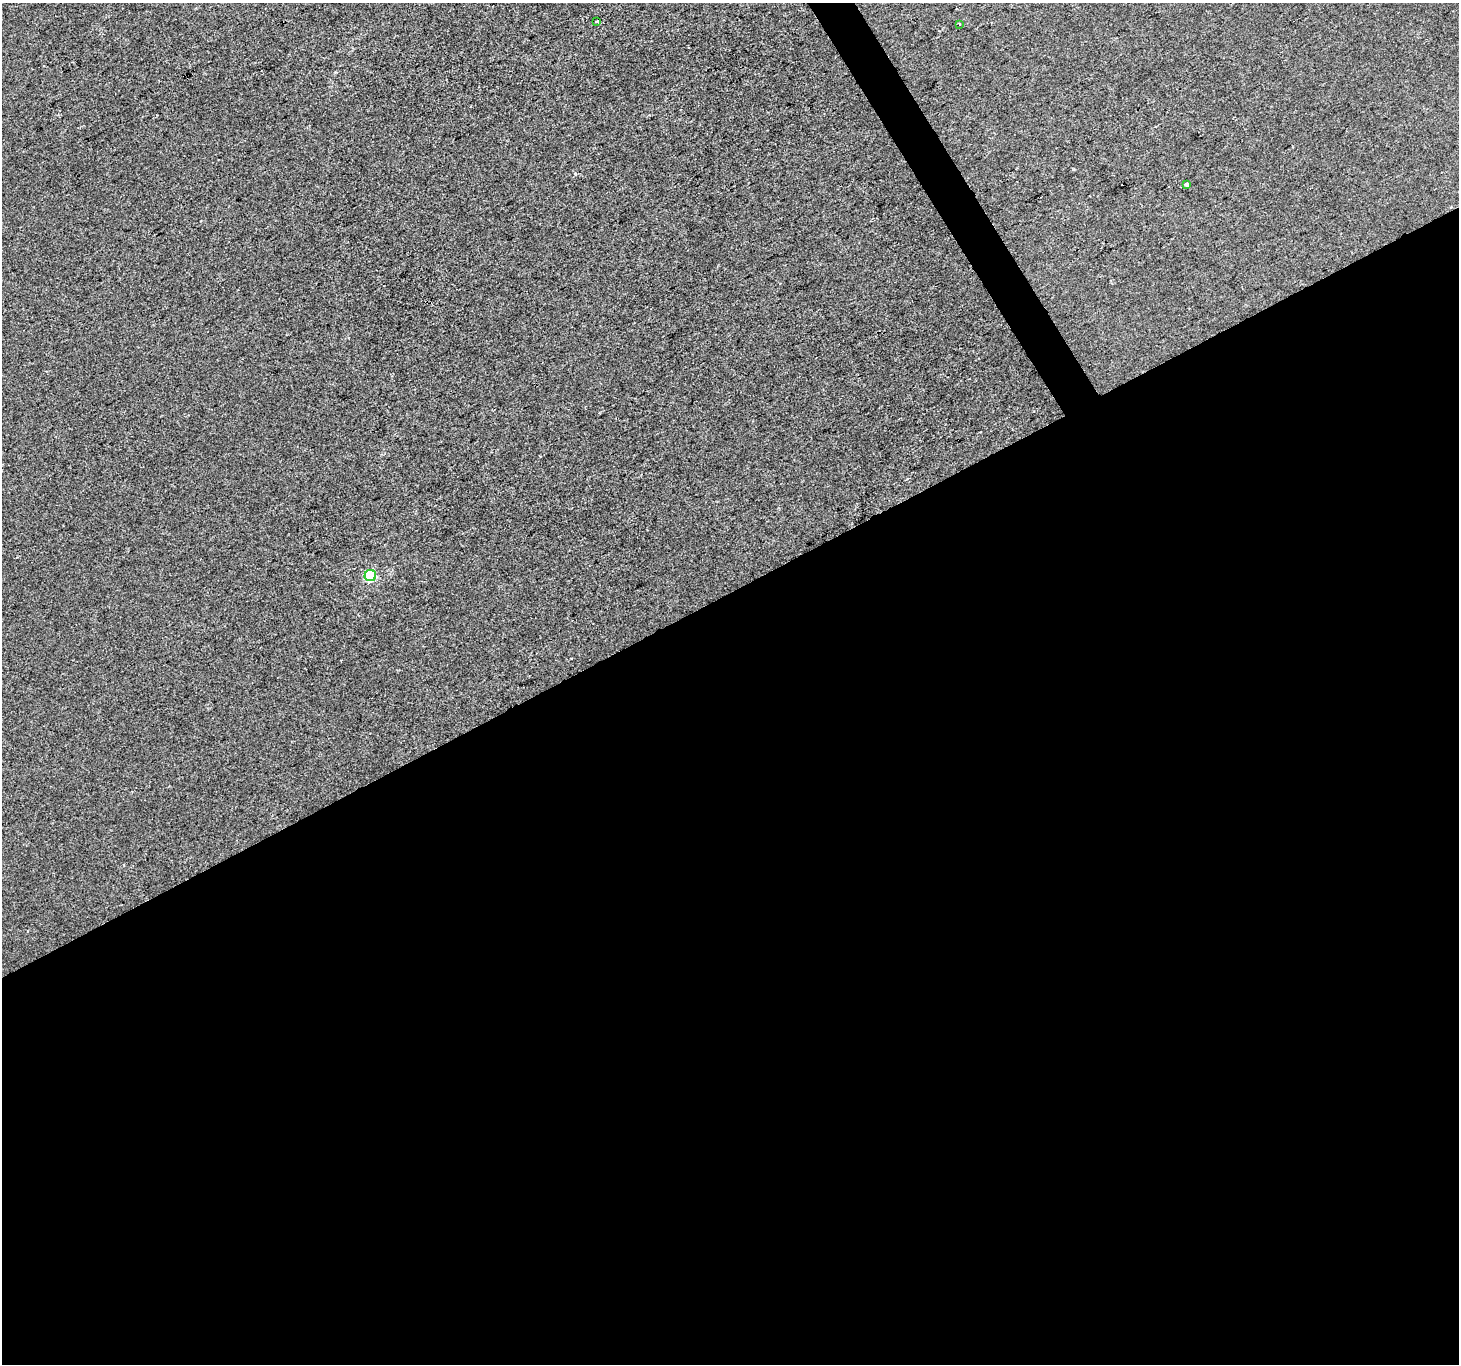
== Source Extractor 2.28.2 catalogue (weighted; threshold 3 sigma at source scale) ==
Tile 15 of 4 x 4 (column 3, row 4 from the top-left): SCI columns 2915-4371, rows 169-1530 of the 5827 x 5722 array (HDU 1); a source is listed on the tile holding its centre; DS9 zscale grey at full resolution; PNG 1461 x 1366 px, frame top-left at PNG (2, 3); each listed source drawn as its Kron ellipse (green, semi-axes under 4 px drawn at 4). Shown black and unused: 58% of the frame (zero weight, under 2 of 3 exposures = <1% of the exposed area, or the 3 px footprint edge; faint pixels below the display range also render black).
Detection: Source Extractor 2.28.2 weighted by HDU 2 'WHT'; one run over the whole footprint, this tile lists its part. Background 0.00146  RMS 0.0056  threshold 0.0253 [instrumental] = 3 sigma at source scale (4.5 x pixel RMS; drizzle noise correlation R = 1.50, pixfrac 1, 0.0396/0.0396 arcsec/px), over >= 5 px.
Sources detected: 4; all 4 listed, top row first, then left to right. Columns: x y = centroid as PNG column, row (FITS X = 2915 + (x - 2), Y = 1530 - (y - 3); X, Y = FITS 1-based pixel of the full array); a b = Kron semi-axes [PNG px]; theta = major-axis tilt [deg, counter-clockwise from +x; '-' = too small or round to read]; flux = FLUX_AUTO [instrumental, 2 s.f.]
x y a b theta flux
596 21 3 3 - 2.2
959 24 3 3 - 2.5
1186 184 3 3 - 4.3
370 576 6 5 - 35